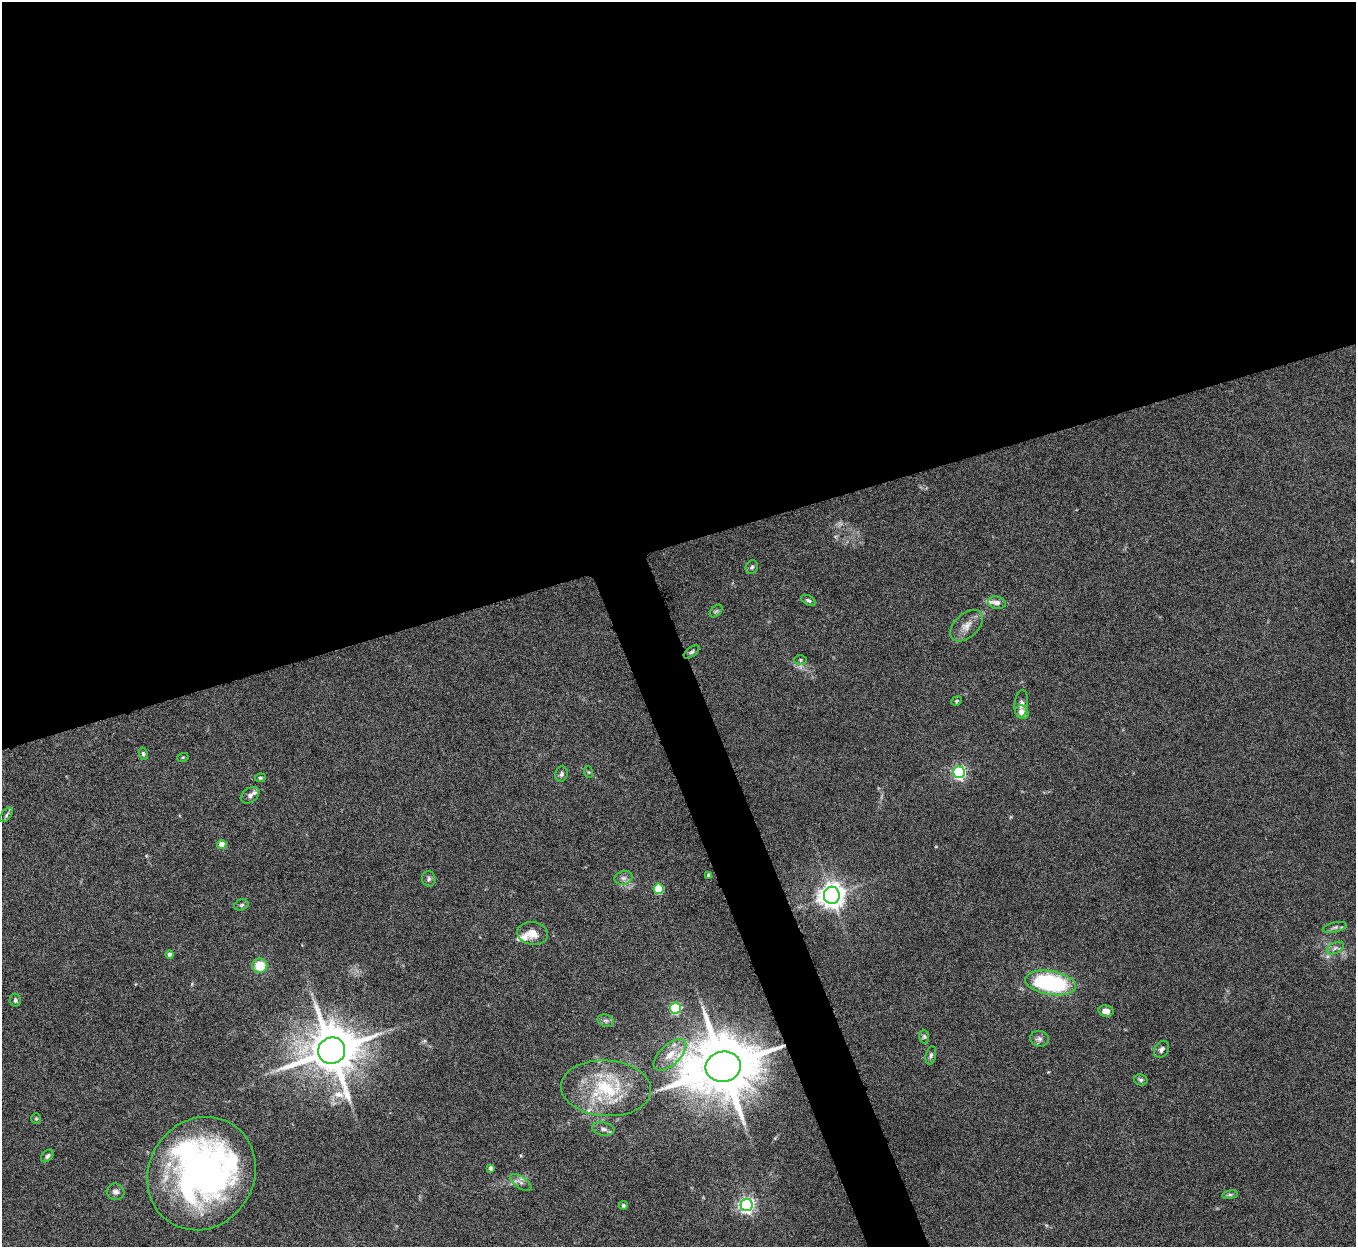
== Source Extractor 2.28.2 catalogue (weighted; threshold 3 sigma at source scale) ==
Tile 2 of 4 x 4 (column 2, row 1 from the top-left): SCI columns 1356-2709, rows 3884-5128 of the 5422 x 5403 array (HDU 1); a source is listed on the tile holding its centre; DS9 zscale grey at full resolution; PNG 1358 x 1249 px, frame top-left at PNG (2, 2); each listed source drawn as its Kron ellipse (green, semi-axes under 4 px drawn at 4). Shown black and unused: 46% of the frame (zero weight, under 5 of 10 exposures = <1% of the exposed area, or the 3 px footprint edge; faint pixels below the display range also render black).
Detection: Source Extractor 2.28.2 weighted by HDU 2 'WHT'; one run over the whole footprint, this tile lists its part. Background 0.145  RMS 0.0057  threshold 0.0235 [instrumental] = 3 sigma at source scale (4.09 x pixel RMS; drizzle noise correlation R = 1.36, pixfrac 0.8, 0.05/0.05 arcsec/px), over >= 5 px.
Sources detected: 59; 2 inside a brighter object's white glare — neither listed nor drawn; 3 inside a brighter listed object's ellipse — not listed separately; the other 54 listed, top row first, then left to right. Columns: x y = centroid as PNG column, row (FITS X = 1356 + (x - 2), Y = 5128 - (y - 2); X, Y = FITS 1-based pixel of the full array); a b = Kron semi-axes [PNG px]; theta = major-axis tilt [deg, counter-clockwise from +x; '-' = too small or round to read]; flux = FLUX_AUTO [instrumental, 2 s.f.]
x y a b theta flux
752 567 7 6 - 1.1
808 600 8 4 -29 1.1
997 603 9 6 -11 2.7
716 611 8 4 44 1
967 626 19 11 43 5.4
691 652 9 5 37 1.2
800 660 6 5 - 0.83
957 701 5 4 - 0.64
1021 704 14 6 84 2.3
1022 712 7 6 - 4.4
143 754 6 4 -79 1.1
183 757 5 3 - 0.51
588 772 6 4 -70 0.62
959 772 6 6 - 99
561 774 8 6 75 1.5
260 778 5 4 - 0.8
250 795 10 7 35 2
6 815 8 5 49 1.1
222 844 4 4 - 8.3
709 875 4 4 - 2.5
623 878 9 6 14 2
429 879 7 6 - 1.5
659 889 5 5 - 25
832 895 8 8 - 530
241 905 7 5 17 1.1
1335 927 12 5 13 1.7
532 933 15 11 -8 6.1
1335 948 9 5 25 1.8
170 955 4 4 - 2.8
260 966 7 7 - 12
1051 983 26 12 -9 63
15 1000 6 5 - 1.1
675 1008 5 5 - 42
1106 1011 8 5 -12 3.5
606 1021 8 6 -17 1.4
924 1036 7 5 -88 0.92
1039 1039 9 7 -11 2
1162 1049 9 6 55 1.8
332 1051 13 13 - 2800
670 1055 20 10 44 7.1
931 1055 9 5 77 1.3
723 1067 18 15 10 4900
1141 1080 7 5 -14 1.2
606 1088 45 28 -3 38
36 1119 5 5 - 0.68
603 1129 11 6 -10 2.1
47 1156 7 5 46 1.4
491 1168 4 4 - 2.1
201 1174 58 52 57 220
521 1183 12 6 -36 2.3
115 1192 9 8 - 2.2
1230 1195 8 4 8 0.93
623 1205 4 4 - 0.74
747 1205 6 6 - 160
Overlapping masked pixels (flux is a lower limit): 1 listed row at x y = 723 1067